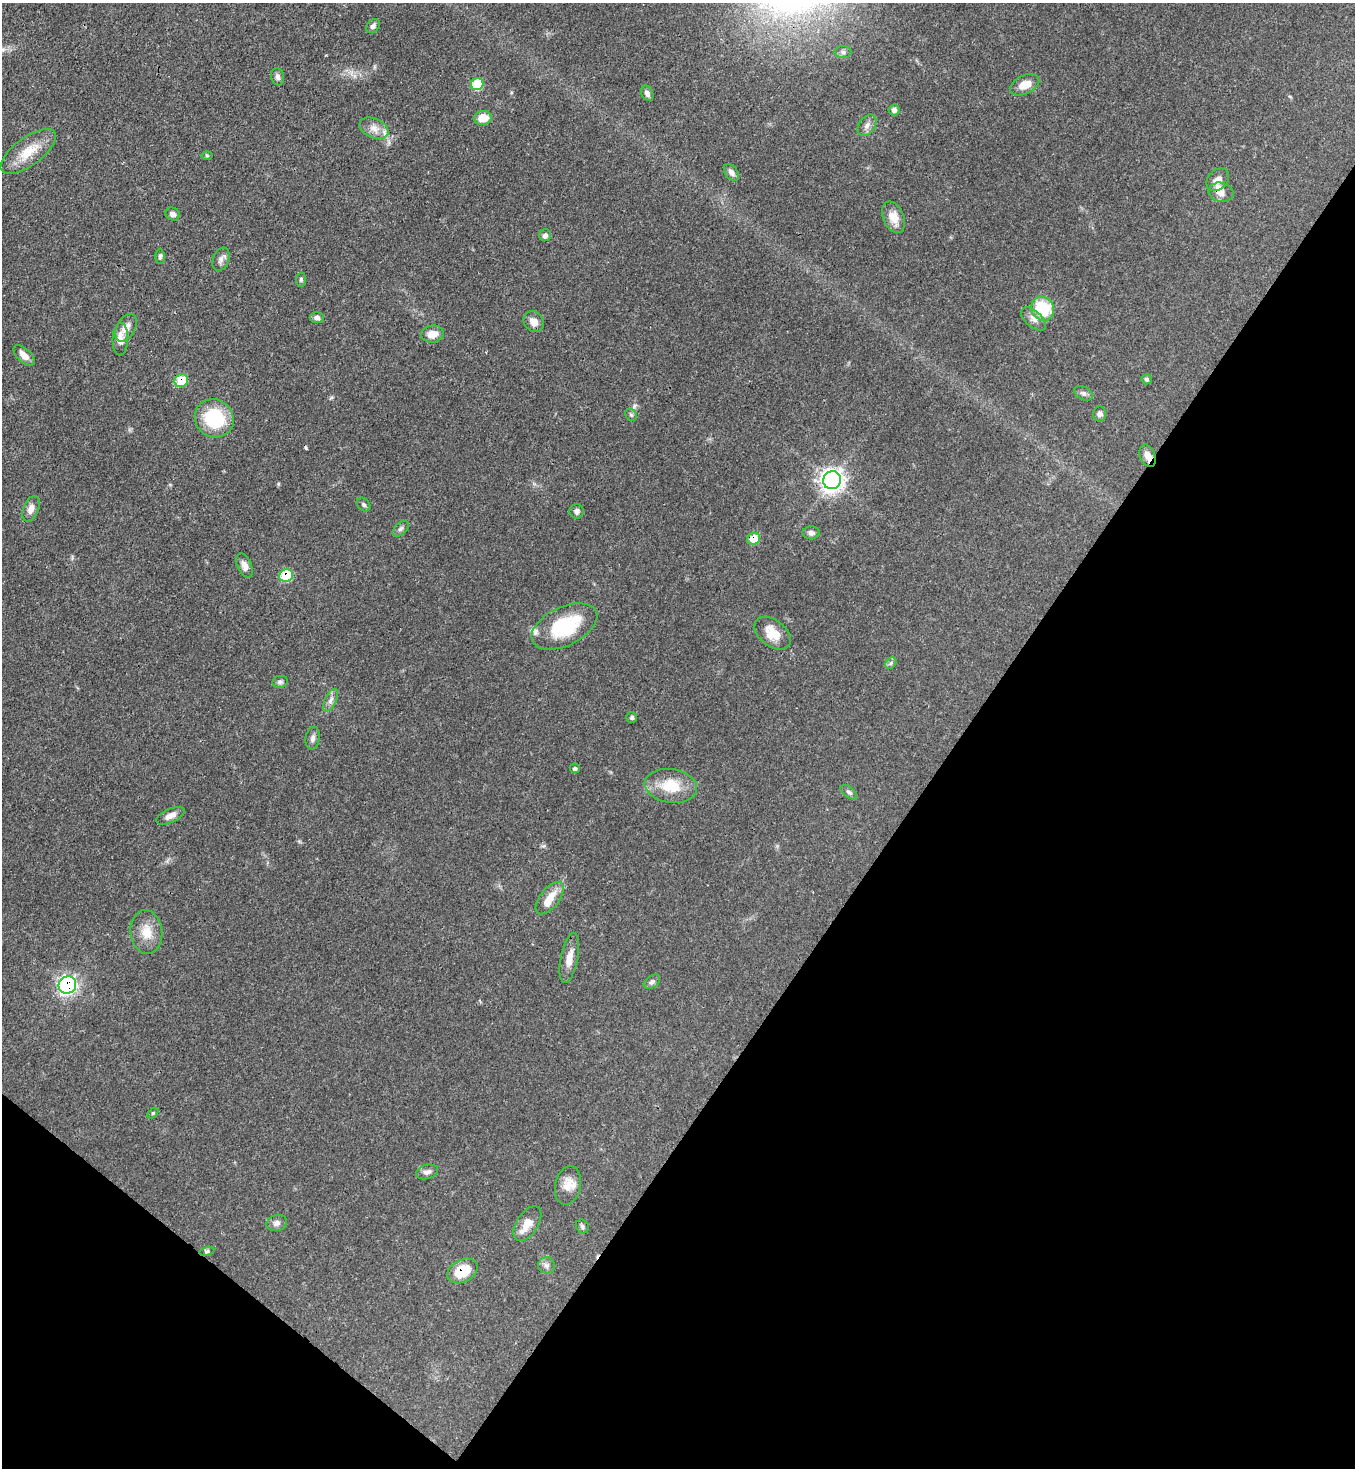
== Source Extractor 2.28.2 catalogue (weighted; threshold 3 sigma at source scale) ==
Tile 15 of 4 x 4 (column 3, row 4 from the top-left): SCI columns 2934-4286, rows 65-1530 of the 6015 x 5992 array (HDU 1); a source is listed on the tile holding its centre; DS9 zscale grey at full resolution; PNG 1357 x 1470 px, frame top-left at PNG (2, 3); each listed source drawn as its Kron ellipse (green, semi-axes under 4 px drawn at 4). Shown black and unused: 34% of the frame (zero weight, under 3 of 4 exposures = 7% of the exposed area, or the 3 px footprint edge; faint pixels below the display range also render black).
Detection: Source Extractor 2.28.2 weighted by HDU 2 'WHT'; one run over the whole footprint, this tile lists its part. Background 0.0644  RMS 0.0036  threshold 0.0163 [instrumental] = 3 sigma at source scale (4.5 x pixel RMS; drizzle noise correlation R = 1.50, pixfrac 1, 0.05/0.05 arcsec/px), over >= 5 px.
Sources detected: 75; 1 cosmic-ray / hot-pixel residue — neither listed nor drawn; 4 inside a brighter listed object's ellipse — not listed separately; the other 70 listed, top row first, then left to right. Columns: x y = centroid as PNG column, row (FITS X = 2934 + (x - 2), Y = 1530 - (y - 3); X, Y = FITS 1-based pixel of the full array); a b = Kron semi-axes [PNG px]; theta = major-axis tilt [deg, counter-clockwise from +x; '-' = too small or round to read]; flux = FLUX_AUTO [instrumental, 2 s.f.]
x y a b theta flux
373 26 8 6 49 1.1
843 52 8 6 1 1.1
278 77 9 6 -78 1.2
477 84 6 6 - 18
1025 85 15 9 26 4.8
647 93 8 6 -64 1.4
894 110 5 5 - 1.5
483 118 9 7 12 5.4
867 125 12 8 56 1.9
374 128 15 10 -23 3.1
28 151 33 14 37 8.9
207 155 6 4 -1 0.46
731 172 9 6 -52 1.7
1218 180 13 9 45 2.6
1221 192 13 9 -11 2.6
173 214 7 6 - 1.3
893 217 16 10 -68 4.7
545 235 6 6 - 1.2
160 257 7 4 87 0.69
221 259 12 8 68 1.8
301 280 7 5 -90 0.71
1043 309 12 11 - 17
317 317 7 5 0 1.4
1033 319 15 8 -41 2.3
534 322 11 9 -50 3
126 328 15 9 61 3.5
432 334 11 8 6 3.7
120 339 16 7 88 3.6
24 355 13 7 -44 2.7
1146 379 5 5 - 0.68
181 381 7 6 - 10
1083 393 10 6 -29 1.1
1100 414 7 6 - 1.3
631 415 7 5 -46 0.69
214 418 20 18 -36 24
1148 456 11 7 -67 2.9
832 480 9 8 - 210
364 505 8 6 -45 0.79
31 509 13 7 68 2.5
577 511 7 7 - 1.1
401 529 9 5 44 1
811 533 8 6 0 1.4
754 539 6 5 - 7.8
244 565 13 7 -66 2.2
286 576 7 6 - 15
564 626 35 19 25 24
773 633 21 13 -38 6.9
891 663 6 5 - 0.74
280 682 8 6 11 0.82
331 700 12 5 63 1.7
632 717 5 5 - 0.69
313 738 11 7 82 1.4
575 768 5 4 - 0.81
671 786 26 17 -8 11
849 792 9 5 -39 0.88
170 816 15 7 24 2.6
550 898 19 9 52 5.3
146 932 22 16 -83 6.4
569 958 25 8 78 4.1
652 982 9 6 37 1
67 985 9 8 - 87
153 1113 6 4 44 0.44
427 1172 11 7 16 1.5
568 1185 20 12 78 4.5
277 1223 10 8 17 1.5
527 1224 20 10 57 4.6
582 1226 7 6 - 0.81
207 1251 8 4 13 0.66
546 1265 8 8 - 1.4
462 1271 16 11 28 9.8
Overlapping masked pixels (flux is a lower limit): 6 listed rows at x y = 181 381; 1148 456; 754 539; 286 576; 67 985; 462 1271